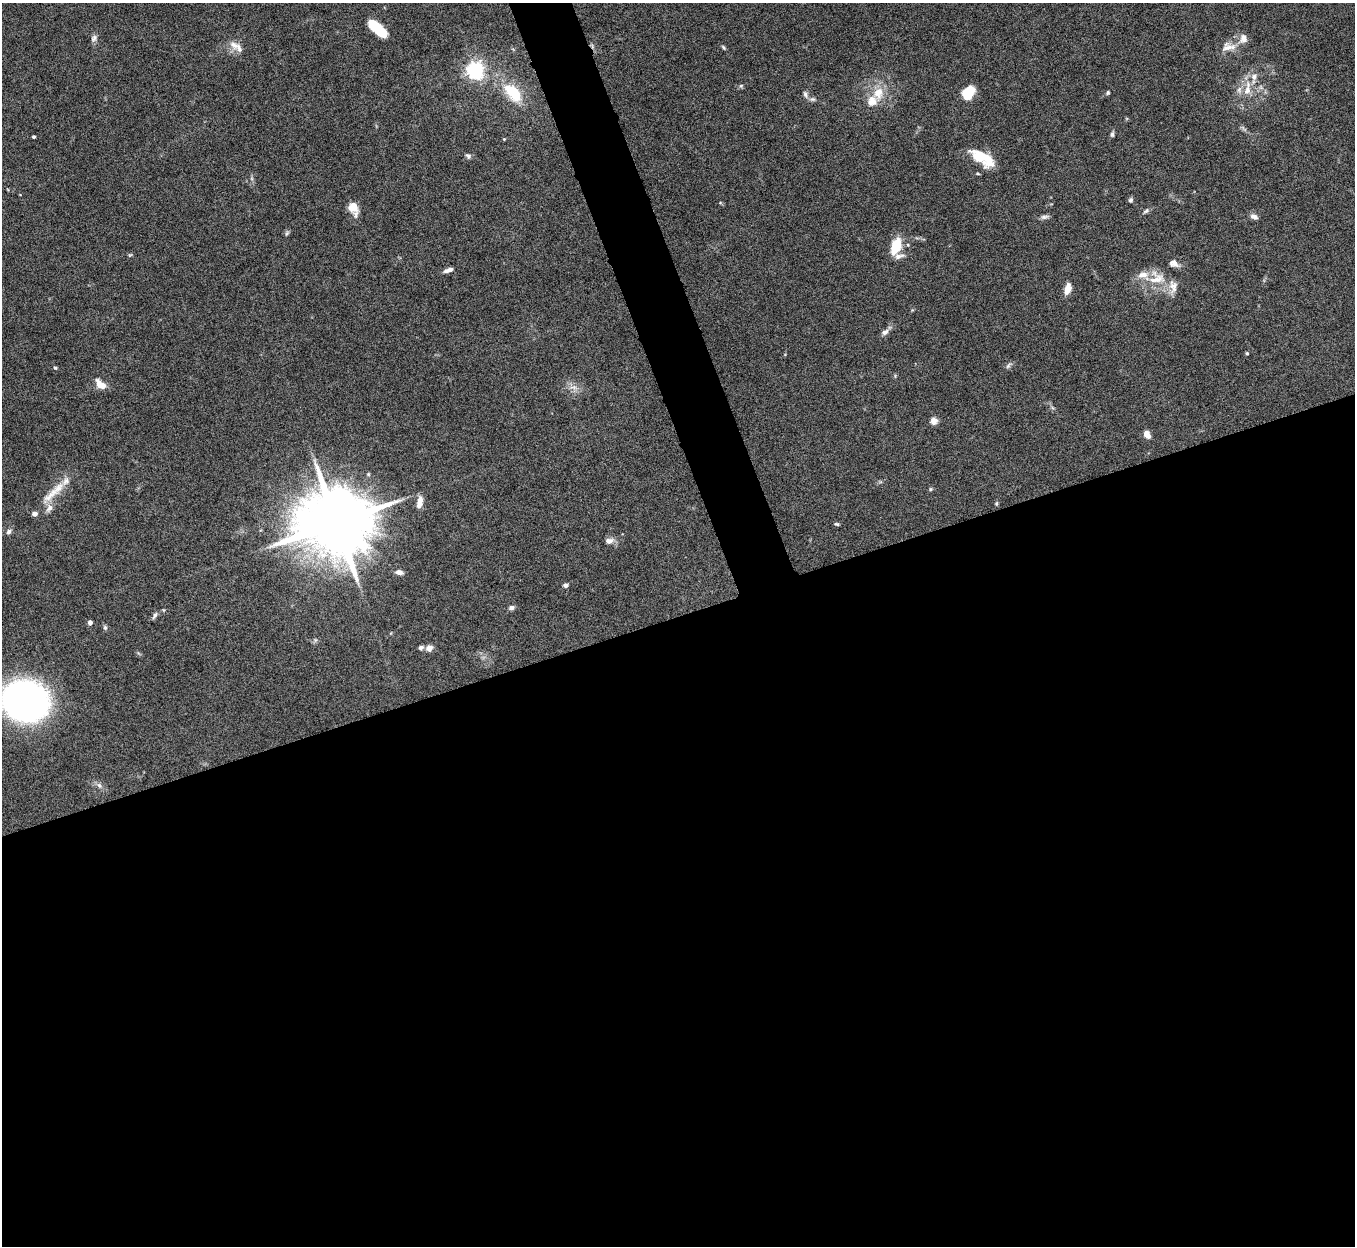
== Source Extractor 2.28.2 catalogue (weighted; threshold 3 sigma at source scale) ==
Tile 15 of 4 x 4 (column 3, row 4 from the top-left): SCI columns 2710-4062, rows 150-1393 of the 5420 x 5404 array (HDU 1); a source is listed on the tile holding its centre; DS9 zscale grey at full resolution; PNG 1357 x 1248 px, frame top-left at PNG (2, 3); no overlay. Shown black and unused: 53% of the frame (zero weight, under 8 of 16 exposures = <1% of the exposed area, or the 3 px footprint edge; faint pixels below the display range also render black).
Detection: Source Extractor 2.28.2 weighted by HDU 2 'WHT'; one run over the whole footprint, this tile lists its part. Background 0.167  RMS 0.005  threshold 0.0204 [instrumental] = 3 sigma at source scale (4.09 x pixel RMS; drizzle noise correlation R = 1.36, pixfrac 0.8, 0.05/0.05 arcsec/px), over >= 5 px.
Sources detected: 69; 9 inside a brighter listed object's ellipse — not listed separately; the other 60 listed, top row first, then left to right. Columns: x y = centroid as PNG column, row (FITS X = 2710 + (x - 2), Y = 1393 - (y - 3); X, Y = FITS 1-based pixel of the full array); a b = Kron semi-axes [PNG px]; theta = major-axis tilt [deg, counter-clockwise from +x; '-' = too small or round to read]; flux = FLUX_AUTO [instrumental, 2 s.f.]
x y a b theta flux
376 27 21 8 -40 18
94 38 10 7 61 1.7
234 45 14 10 -31 3.9
723 47 7 3 -46 0.65
1228 47 20 11 5 5.4
475 70 6 6 - 180
1254 76 10 8 56 3
741 86 5 5 - 0.72
1247 90 15 9 80 5.2
969 92 12 8 57 15
513 93 21 12 -49 19
878 93 19 14 81 8.8
1107 93 5 5 - 0.74
805 94 10 6 -64 1.5
813 99 8 6 12 1.2
1112 134 7 5 83 0.95
34 137 3 3 - 0.71
504 139 4 4 - 0.41
468 156 7 6 - 1.1
979 157 26 13 -42 11
978 174 5 3 - 0.46
1131 200 6 5 - 1
353 207 13 11 -65 6
1146 211 9 6 37 1.1
1254 216 9 6 -19 1.9
1044 217 11 5 8 1.4
287 233 8 4 54 0.75
896 246 14 8 71 15
1174 263 12 8 -28 2.5
448 270 12 5 19 2.4
1157 279 27 13 17 10
1173 286 19 11 -85 4.3
1068 289 14 7 74 4.1
885 332 10 6 30 1.9
1247 353 4 3 - 0.6
1008 366 10 4 50 1
55 368 5 4 - 0.61
101 385 11 6 -41 6.2
573 387 11 5 -6 2.4
934 421 8 7 - 3
1147 434 9 6 -62 3.4
930 489 5 4 - 0.59
52 493 40 9 45 9
420 502 15 6 79 4.1
996 503 6 4 70 0.57
49 508 13 8 58 2.8
336 523 19 16 6 5700
837 524 7 4 -11 0.68
9 532 7 6 - 1.4
609 541 11 7 12 2.3
399 572 9 6 -13 2
565 585 6 5 - 1.5
511 608 6 5 - 1.6
155 615 11 4 63 1.2
90 622 4 4 - 1.9
105 628 7 5 -75 0.96
421 648 6 5 - 1.3
429 648 7 7 - 2.8
25 701 30 26 -12 240
99 786 9 6 -49 1.6
Isophote crosses this tile's border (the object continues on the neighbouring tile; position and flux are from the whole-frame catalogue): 1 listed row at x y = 25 701